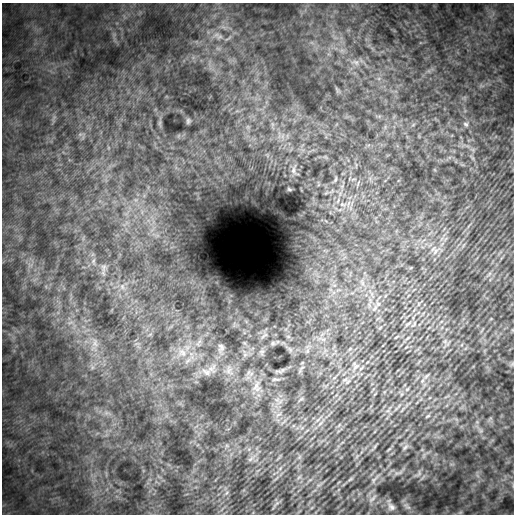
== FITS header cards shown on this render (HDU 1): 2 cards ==
NAXIS1  =                  512
NAXIS2  =                  512

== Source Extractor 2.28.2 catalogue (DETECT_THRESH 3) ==
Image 512 x 512 px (HDU 1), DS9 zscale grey, 1 PNG px = 1 image px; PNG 516 x 516 px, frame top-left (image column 1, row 512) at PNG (2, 3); no overlay
Background 1960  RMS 260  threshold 767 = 3 sigma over >= 5 px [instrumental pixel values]
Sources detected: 49; all 49 listed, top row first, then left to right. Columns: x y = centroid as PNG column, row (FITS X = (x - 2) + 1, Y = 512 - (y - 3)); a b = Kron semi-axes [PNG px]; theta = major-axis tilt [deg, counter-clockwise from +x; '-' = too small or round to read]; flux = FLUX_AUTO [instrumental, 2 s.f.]
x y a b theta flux
356 62 10 7 -43 87000
188 121 7 5 -90 27000
466 124 8 6 -43 44000
294 170 16 7 86 97000
335 179 8 4 67 28000
289 189 5 4 - 20000
343 204 9 5 -19 65000
435 251 11 5 55 76000
93 261 7 4 72 32000
104 267 11 7 81 68000
489 274 8 4 53 40000
363 283 7 4 -89 44000
122 287 9 5 -71 60000
378 304 7 7 - 52000
414 324 8 3 60 21000
264 335 13 3 38 34000
396 337 6 2 45 14000
445 341 7 4 72 36000
273 343 6 5 - 28000
95 344 9 5 -57 67000
221 347 11 8 83 67000
290 350 7 5 -56 42000
307 351 6 6 - 44000
262 352 8 6 90 45000
182 353 16 12 -28 270000
512 364 7 4 72 27000
355 366 12 9 89 110000
228 371 11 7 55 96000
278 371 13 4 -4 40000
206 372 15 9 -26 140000
251 373 7 4 25 47000
426 376 11 4 40 42000
275 379 11 5 -4 40000
345 380 9 4 9 42000
256 386 18 8 64 160000
407 389 7 4 45 26000
301 399 7 4 19 24000
278 414 9 3 21 27000
428 416 7 4 27 26000
405 447 11 5 45 49000
389 449 8 3 32 19000
250 459 8 4 37 40000
398 473 15 4 18 59000
419 474 12 6 49 61000
350 479 9 3 44 30000
374 479 15 4 53 57000
372 498 13 4 47 42000
407 506 13 6 -47 73000
391 507 12 9 -47 100000